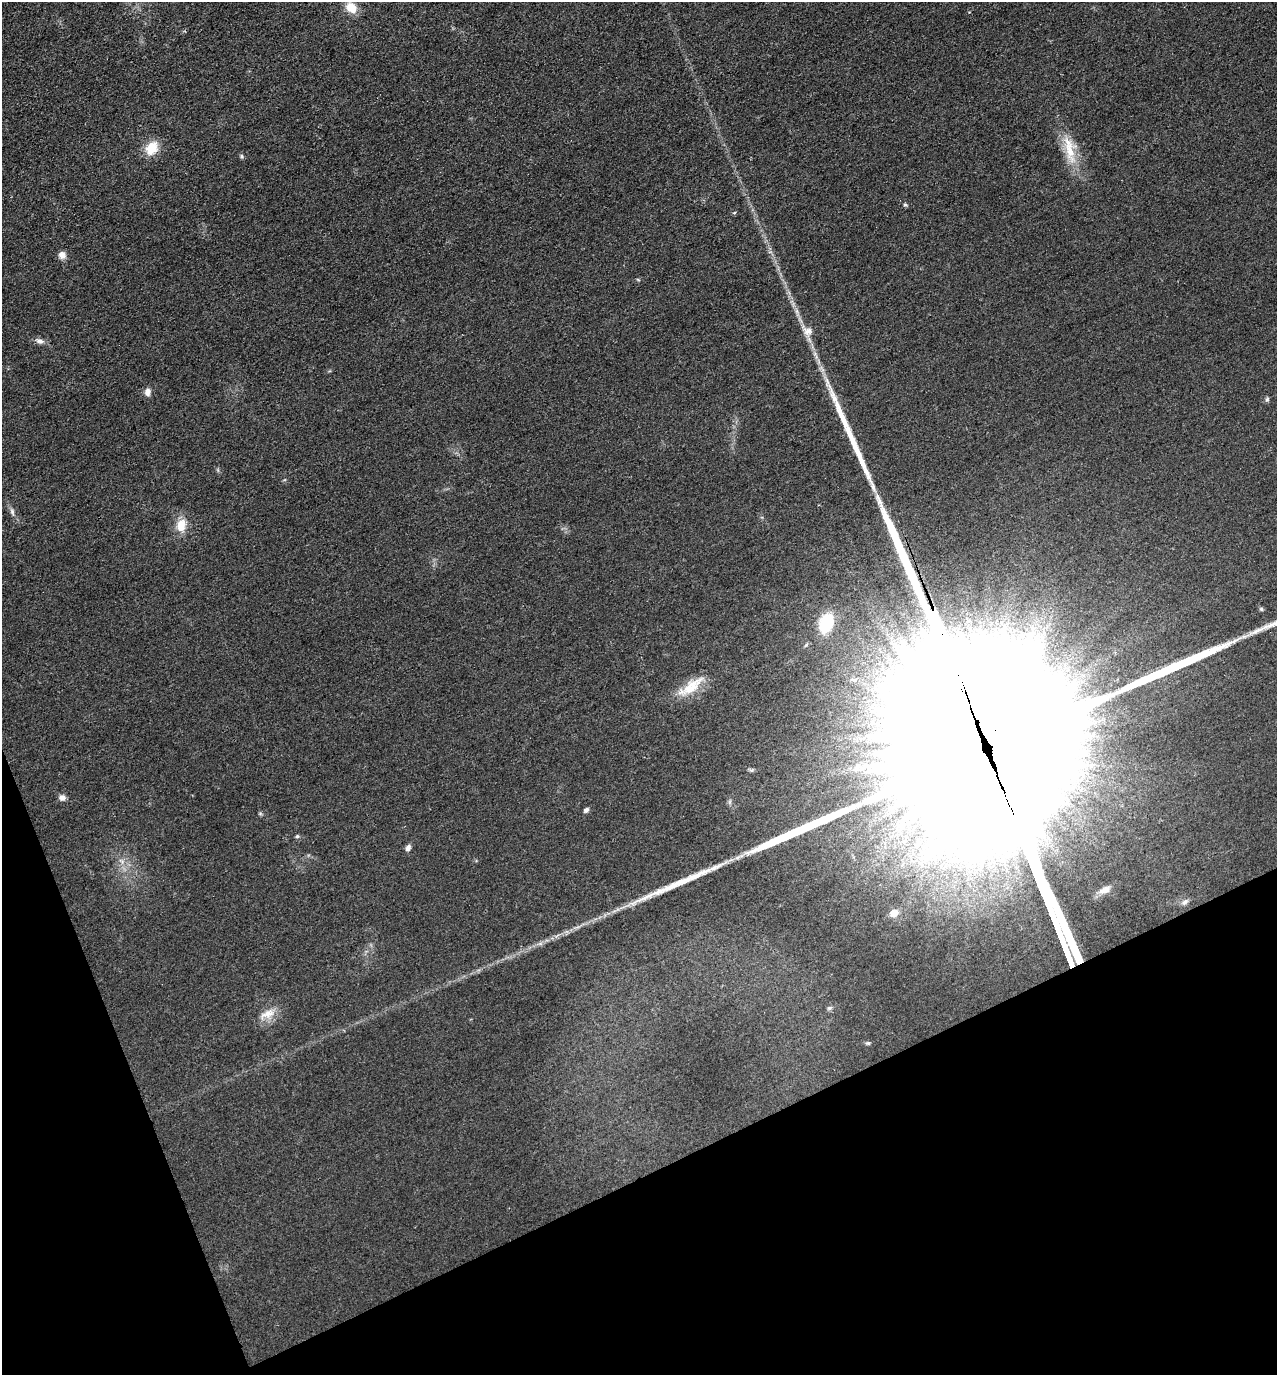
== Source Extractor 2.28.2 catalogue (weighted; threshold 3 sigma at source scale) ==
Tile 14 of 4 x 4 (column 2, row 4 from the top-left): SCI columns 1465-2739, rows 86-1458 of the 5608 x 5664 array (HDU 1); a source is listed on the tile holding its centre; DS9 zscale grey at full resolution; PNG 1279 x 1377 px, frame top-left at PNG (2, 2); no overlay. Shown black and unused: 20% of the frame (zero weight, under 3 of 4 exposures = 7% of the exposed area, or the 3 px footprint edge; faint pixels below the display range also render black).
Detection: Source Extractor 2.28.2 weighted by HDU 2 'WHT'; one run over the whole footprint, this tile lists its part. Background 0.049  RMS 0.0096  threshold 0.0433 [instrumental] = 3 sigma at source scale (4.5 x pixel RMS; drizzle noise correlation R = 1.50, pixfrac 1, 0.05/0.05 arcsec/px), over >= 5 px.
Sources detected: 37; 5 inside a brighter object's white glare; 4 long thin detections or spike segments (spike, bleed or trail) — not listed; the other 28 listed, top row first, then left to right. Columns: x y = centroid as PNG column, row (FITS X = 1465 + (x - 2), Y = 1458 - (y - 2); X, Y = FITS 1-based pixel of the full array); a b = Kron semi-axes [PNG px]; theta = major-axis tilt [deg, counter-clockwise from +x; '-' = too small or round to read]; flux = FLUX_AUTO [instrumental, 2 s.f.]
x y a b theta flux
351 8 13 10 -48 16
152 148 17 13 54 20
1070 149 44 15 -78 30
242 156 6 5 - 1.7
905 205 6 4 -20 1.3
734 213 5 3 - 1
62 255 10 9 - 5.3
638 280 6 3 -20 0.94
808 331 14 12 -89 8.3
39 341 12 7 -14 4.7
148 392 10 7 79 5.3
1267 399 7 5 68 1.7
12 512 10 5 -73 3.1
181 525 17 12 77 15
1261 609 5 5 - 1.5
826 623 16 11 70 50
691 687 43 13 35 25
751 770 7 4 -17 1.6
62 797 9 8 - 4.2
586 810 7 5 41 2.6
297 836 5 4 - 1.5
408 848 7 6 - 3.8
1104 890 16 9 24 8.4
1185 902 10 6 39 2.9
894 913 5 5 - 19
829 1008 8 5 26 1.9
268 1014 24 11 23 13
868 1043 7 5 0 1.5